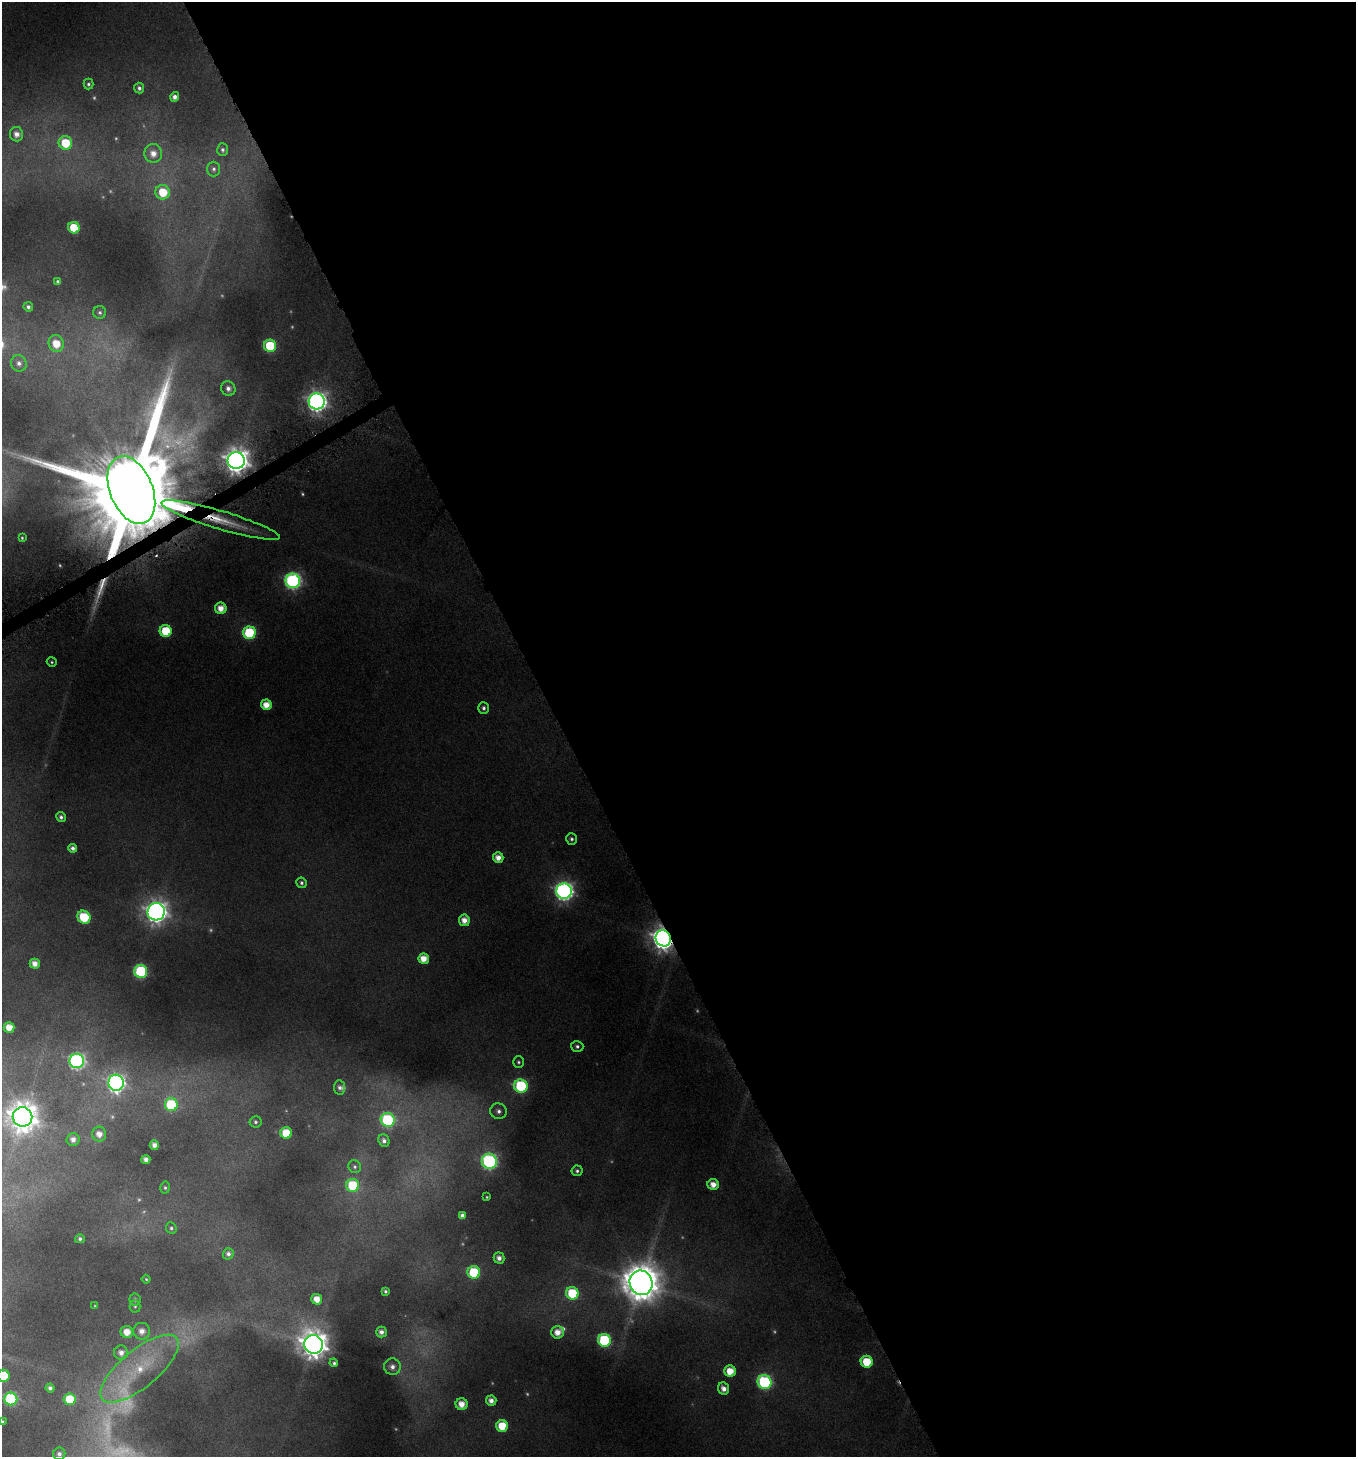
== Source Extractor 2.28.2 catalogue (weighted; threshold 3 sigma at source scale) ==
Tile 8 of 4 x 4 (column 4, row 2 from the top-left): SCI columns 4252-5605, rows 2912-4366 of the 5721 x 5858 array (HDU 1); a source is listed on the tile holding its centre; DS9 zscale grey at full resolution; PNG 1358 x 1459 px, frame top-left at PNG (2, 2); each listed source drawn as its Kron ellipse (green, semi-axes under 4 px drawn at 4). Shown black and unused: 59% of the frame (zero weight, under 4 of 8 exposures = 2% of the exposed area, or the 3 px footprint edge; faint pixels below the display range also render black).
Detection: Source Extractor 2.28.2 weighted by HDU 2 'WHT'; one run over the whole footprint, this tile lists its part. Background 0.0959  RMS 0.01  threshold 0.0408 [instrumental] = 3 sigma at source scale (4.09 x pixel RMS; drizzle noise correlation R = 1.36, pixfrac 0.8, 0.0396/0.0396 arcsec/px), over >= 5 px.
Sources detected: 125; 18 too faint to see at this stretch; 1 long thin detection or spike segment (spike, bleed or trail) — neither listed nor drawn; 2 inside a brighter listed object's ellipse — not listed separately; the other 104 listed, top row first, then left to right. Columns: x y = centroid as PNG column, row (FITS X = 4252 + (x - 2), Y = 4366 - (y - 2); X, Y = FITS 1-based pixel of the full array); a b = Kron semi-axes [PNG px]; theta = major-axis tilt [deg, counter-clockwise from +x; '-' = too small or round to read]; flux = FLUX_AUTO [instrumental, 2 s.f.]
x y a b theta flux
88 84 5 5 - 1.9
139 88 5 5 - 2.6
175 97 5 4 - 4.9
16 134 7 6 - 6.5
65 143 7 6 - 32
222 150 6 5 - 2.2
153 153 9 9 - 10
214 169 7 6 - 2.8
163 192 7 7 - 27
74 228 6 5 - 35
58 281 3 3 - 1.4
28 307 5 4 - 2.7
100 312 6 6 - 2.1
56 343 8 7 - 17
270 346 6 6 - 62
19 363 8 7 - 5.2
228 388 7 7 - 4.6
317 401 8 8 - 470
236 461 8 8 - 1000
131 490 35 21 -68 34000
221 520 61 9 -17 37
22 538 3 3 - 0.87
293 581 7 7 - 250
221 608 6 5 - 11
166 631 6 6 - 38
249 633 6 6 - 76
52 662 5 4 - 1.4
266 705 5 5 - 12
484 708 6 5 - 2.6
61 817 5 4 - 2.9
571 839 6 5 - 2.2
73 848 4 4 - 3.6
498 858 5 5 - 9
301 883 5 5 - 2.1
564 891 8 7 - 420
156 912 8 8 - 690
84 917 7 6 - 43
464 920 6 5 - 8.8
663 938 8 7 - 840
424 959 5 5 - 12
35 964 5 5 - 7.8
141 971 6 6 - 100
9 1027 5 5 - 12
577 1046 6 5 - 2.3
77 1061 7 7 - 250
518 1062 6 5 - 1.7
116 1083 8 8 - 340
521 1086 7 6 - 82
339 1088 7 5 -81 3.1
171 1105 6 6 - 59
499 1111 8 7 - 4.8
23 1117 10 9 - 1500
388 1120 7 7 - 100
255 1122 6 5 - 2.1
286 1133 6 6 - 27
99 1134 7 7 - 8.2
73 1140 6 6 - 5.8
384 1141 6 5 - 3.9
154 1145 4 4 - 5.5
146 1159 4 4 - 5.1
489 1161 7 7 - 200
355 1167 7 6 - 2.3
577 1171 5 5 - 2.2
713 1185 6 5 - 9.5
353 1186 6 6 - 49
165 1188 6 4 -86 1.7
487 1197 4 3 - 0.94
462 1215 4 4 - 3.4
171 1228 6 5 - 1.8
80 1239 5 4 - 2.1
228 1254 6 5 - 3.4
499 1258 6 5 - 5.1
474 1272 6 6 - 58
146 1279 4 4 - 1.1
641 1283 12 11 - 2700
385 1291 4 4 - 1.8
572 1293 6 6 - 48
135 1299 6 5 - 2.2
317 1299 5 5 - 12
95 1306 4 4 - 0.77
135 1306 6 5 - 1.7
142 1331 8 8 - 7.9
127 1332 6 6 - 12
381 1332 5 5 - 4.9
558 1332 6 6 - 9.2
604 1340 6 6 - 97
314 1344 9 9 - 1300
121 1353 7 7 - 6.2
867 1362 6 6 - 29
334 1363 4 4 - 1.8
392 1367 8 8 - 5.2
139 1369 48 19 39 60
730 1371 6 5 - 17
4 1376 6 6 - 35
765 1382 7 6 - 130
50 1388 4 4 - 3.6
724 1389 6 5 - 6.6
11 1399 6 6 - 110
70 1399 6 6 - 30
491 1400 5 5 - 6.1
462 1404 6 6 - 11
2 1421 3 3 - 0.84
502 1426 6 6 - 28
59 1454 6 6 - 3.4
Overlapping masked pixels (flux is a lower limit): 4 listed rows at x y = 236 461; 131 490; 221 520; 663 938
Isophote crosses this tile's border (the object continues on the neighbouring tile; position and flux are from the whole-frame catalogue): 2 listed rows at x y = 4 1376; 2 1421